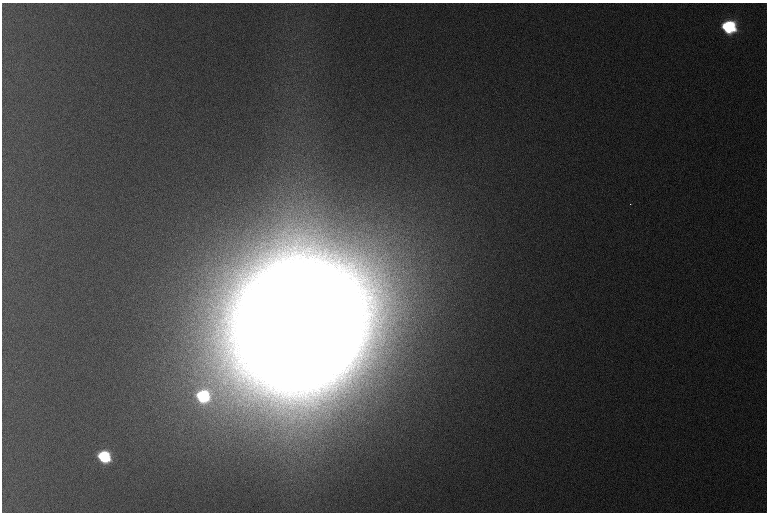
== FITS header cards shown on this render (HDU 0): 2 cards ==
NAXIS1  =                  765 /
NAXIS2  =                  510 /

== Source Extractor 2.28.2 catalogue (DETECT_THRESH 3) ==
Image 765 x 510 px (HDU 0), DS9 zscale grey, 1 PNG px = 1 image px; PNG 769 x 514 px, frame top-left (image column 1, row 510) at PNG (2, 3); no overlay
Background 1110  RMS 11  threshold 34.3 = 3 sigma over >= 5 px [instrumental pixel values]
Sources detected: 4; all 4 listed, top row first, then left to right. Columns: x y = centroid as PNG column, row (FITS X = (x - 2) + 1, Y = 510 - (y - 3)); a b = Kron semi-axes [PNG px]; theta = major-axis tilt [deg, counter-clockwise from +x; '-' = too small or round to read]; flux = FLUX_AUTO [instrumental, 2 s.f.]
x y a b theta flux
729 27 9 8 - 1.3e+05
630 204 3 2 - 8.1e+02
299 326 62 57 38 1.5e+08
104 456 8 7 - 1.1e+05